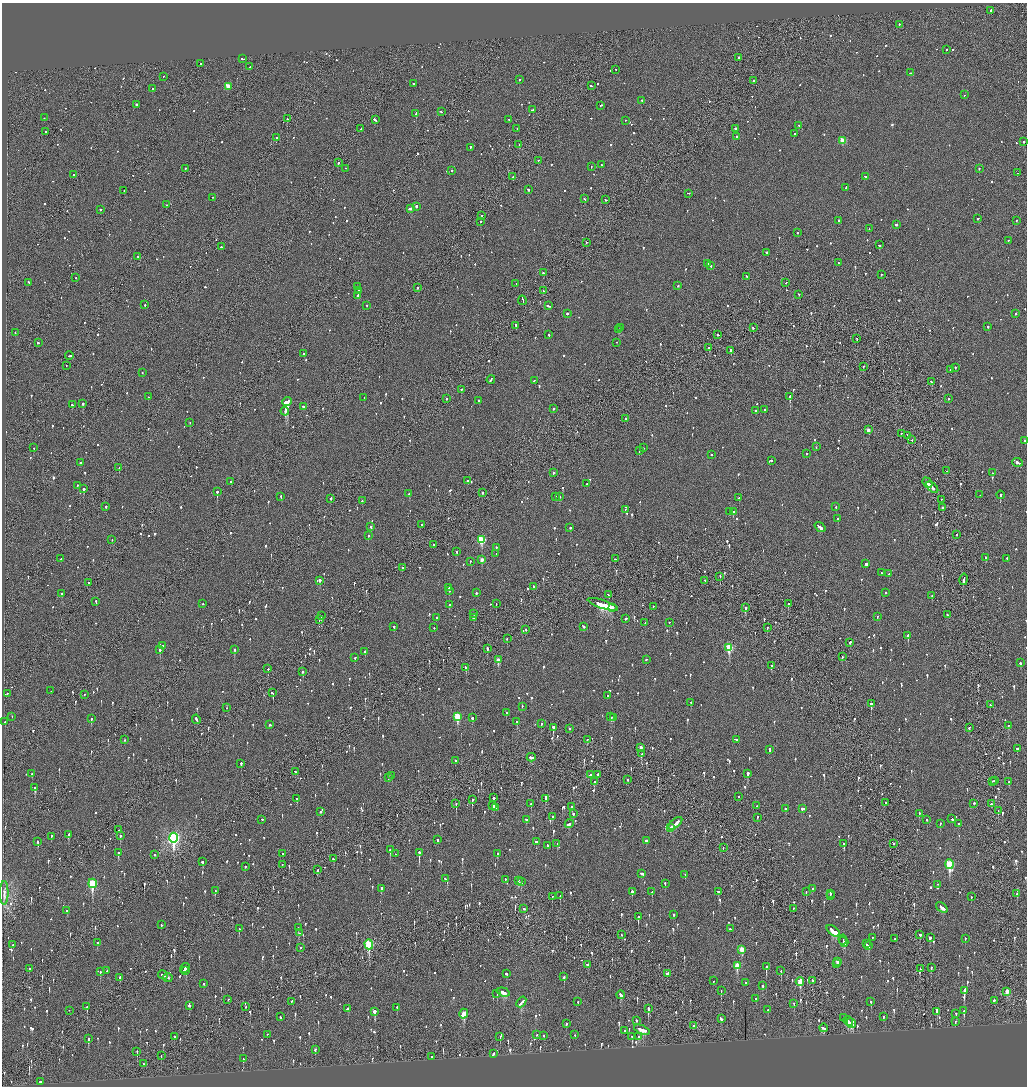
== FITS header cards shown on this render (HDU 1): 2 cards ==
NAXIS1  =                 2050
NAXIS2  =                 2168

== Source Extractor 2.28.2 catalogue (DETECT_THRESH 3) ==
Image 2050 x 2168 px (HDU 1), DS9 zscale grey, zoomed out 1/2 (1 PNG px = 2 x 2 image px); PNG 1029 x 1088 px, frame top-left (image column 2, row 2168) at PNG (2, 3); each listed source drawn as its Kron ellipse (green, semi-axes under 4 px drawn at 4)
Background -0.103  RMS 0.077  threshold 0.231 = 3 sigma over >= 5 px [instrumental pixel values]
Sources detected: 1521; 58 cannot appear on this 1/2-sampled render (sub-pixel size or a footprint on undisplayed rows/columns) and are neither listed nor drawn; of the other 1463, the 500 brightest by FLUX_AUTO listed and drawn (963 fainter detections omitted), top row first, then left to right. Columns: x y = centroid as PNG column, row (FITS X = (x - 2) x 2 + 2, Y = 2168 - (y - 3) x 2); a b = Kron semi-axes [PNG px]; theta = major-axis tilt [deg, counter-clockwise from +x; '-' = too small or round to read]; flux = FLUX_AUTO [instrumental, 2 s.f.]
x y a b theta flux
991 11 2 2 - 64
899 25 2 2 - 79
947 50 2 2 - 61
739 58 2 2 - 130
242 59 3 2 - 140
200 64 2 2 - 86
250 67 2 1 - 130
616 70 2 2 - 61
910 73 2 2 - 71
163 77 2 2 - 58
519 80 2 2 - 150
753 81 2 2 - 150
414 84 2 2 - 110
591 86 2 2 - 93
228 87 3 3 - 260
152 89 2 2 - 1900
964 95 2 2 - 64
642 101 2 2 - 130
136 105 2 2 - 420
601 106 3 2 - 77
533 110 4 1 - 160
441 112 2 2 - 95
416 114 3 2 - 7100
44 118 2 1 - 75
287 119 2 2 - 120
375 120 4 2 - 230
509 120 2 2 - 240
626 121 2 1 - 80
799 126 2 1 - 170
361 129 2 1 - 73
517 129 2 1 - 220
735 129 2 2 - 130
45 132 2 2 - 140
794 134 2 2 - 93
736 137 2 2 - 97
276 138 2 2 - 270
843 141 3 3 - 460
1024 142 2 2 - 130
519 145 2 1 - 97
470 148 2 2 - 110
538 161 2 2 - 68
338 163 2 2 - 180
601 165 2 2 - 81
591 167 2 2 - 68
186 169 2 2 - 74
346 169 2 2 - 59
979 169 2 1 - 97
452 171 2 2 - 77
1018 173 2 2 - 56
73 175 2 2 - 58
513 177 2 2 - 79
865 177 2 2 - 180
846 188 4 2 - 140
528 190 2 2 - 280
124 191 2 1 - 91
689 194 3 2 - 90
213 198 2 2 - 59
584 199 2 2 - 81
606 200 2 1 - 130
166 205 2 1 - 61
416 207 2 2 - 210
411 209 4 2 - 350
100 210 2 2 - 56
481 216 2 1 - 67
978 219 2 2 - 55
839 221 3 2 - 97
1016 221 2 2 - 79
481 222 2 2 - 64
896 225 2 2 - 230
869 229 2 1 - 58
798 233 2 2 - 55
1008 241 2 1 - 63
586 243 3 1 - 150
879 246 2 2 - 91
221 247 2 2 - 550
767 253 2 2 - 430
138 257 2 1 - 110
839 263 3 2 - 80
708 264 3 2 - 110
711 266 2 2 - 250
543 273 3 2 - 86
881 275 2 2 - 75
746 277 3 2 - 130
76 278 2 2 - 54
29 283 3 2 - 110
786 283 2 2 - 57
516 284 2 2 - 64
678 286 2 2 - 64
358 287 2 2 - 70
418 288 2 2 - 140
359 291 2 2 - 440
544 291 2 2 - 65
799 295 2 2 - 62
358 296 2 2 - 110
522 301 5 1 - 380
145 305 2 2 - 120
367 306 2 2 - 56
548 306 3 2 - 150
567 314 2 2 - 420
1016 314 2 2 - 68
516 326 2 2 - 83
988 327 2 2 - 59
620 328 2 2 - 300
753 328 2 1 - 67
618 330 2 2 - 280
15 333 2 1 - 140
549 335 2 2 - 150
718 335 2 2 - 65
857 339 2 1 - 65
38 343 2 2 - 140
617 343 2 1 - 62
709 348 2 1 - 230
731 351 2 2 - 220
303 354 2 2 - 79
69 356 4 2 - 190
66 366 2 1 - 57
863 367 2 1 - 120
955 368 2 2 - 54
951 370 2 2 - 160
142 373 2 2 - 62
491 380 4 2 - 200
534 381 2 2 - 65
931 382 3 2 - 92
461 390 2 2 - 60
148 397 2 2 - 66
790 397 2 2 - 1100
364 398 2 1 - 65
446 399 2 1 - 210
949 399 2 1 - 260
479 401 2 2 - 110
287 402 5 2 - 19000
83 404 2 2 - 210
72 405 2 2 - 79
303 407 2 2 - 78
553 409 2 2 - 83
764 410 2 2 - 160
755 411 2 2 - 120
285 412 4 3 - 160
626 419 2 2 - 73
190 423 2 2 - 270
868 430 3 2 - 120
901 434 2 1 - 85
908 436 3 2 - 160
912 440 2 1 - 82
1024 441 2 2 - 100
816 447 2 2 - 60
34 448 2 2 - 61
643 448 2 2 - 58
639 451 2 2 - 55
807 454 2 2 - 61
711 455 2 2 - 130
771 461 2 2 - 120
80 463 2 2 - 77
1018 463 5 2 - 370
119 468 2 1 - 63
946 471 2 2 - 83
553 473 2 2 - 83
992 473 2 2 - 78
468 481 2 2 - 76
230 482 2 2 - 300
927 483 6 2 -49 260
587 484 2 2 - 58
77 486 2 2 - 60
932 488 7 2 -44 260
84 489 2 2 - 470
217 492 2 2 - 400
482 493 2 2 - 110
409 494 2 2 - 180
980 495 2 2 - 58
1000 495 4 2 - 260
281 497 2 2 - 81
556 497 2 2 - 57
559 497 2 2 - 190
739 498 2 2 - 110
331 499 3 2 - 160
941 500 2 1 - 65
362 501 2 2 - 68
106 507 2 2 - 93
836 507 2 2 - 69
942 508 2 2 - 120
625 510 2 2 - 54
729 512 2 2 - 89
733 512 2 2 - 210
838 519 2 2 - 110
422 525 2 2 - 61
371 527 3 2 - 170
820 527 6 2 -38 260
570 528 2 2 - 88
957 535 2 1 - 60
368 536 2 2 - 220
112 540 2 1 - 61
481 540 3 3 - 940
434 545 2 2 - 54
496 548 2 2 - 92
456 552 2 2 - 170
496 554 2 2 - 69
986 558 2 2 - 97
61 559 2 1 - 56
615 559 2 2 - 71
1007 559 3 2 - 120
482 560 3 2 - 140
470 562 2 2 - 270
866 564 2 2 - 630
402 568 2 2 - 220
881 573 3 2 - 110
889 574 2 2 - 94
720 577 2 1 - 160
964 580 6 2 79 230
320 581 2 2 - 880
705 581 2 2 - 56
89 583 2 2 - 79
533 587 2 2 - 81
449 588 4 2 - 130
449 591 2 1 - 62
476 593 3 2 - 110
885 593 2 2 - 61
62 594 3 2 - 93
608 595 3 2 - 82
932 596 2 2 - 86
96 602 2 1 - 72
203 604 2 2 - 94
496 604 2 2 - 63
788 604 2 2 - 140
449 605 2 2 - 190
603 605 16 2 -18 6400
653 607 2 2 - 95
612 608 2 2 - 780
745 608 3 2 - 390
474 614 2 2 - 76
947 615 3 2 - 57
321 616 2 2 - 110
877 617 2 2 - 60
437 618 2 2 - 66
473 618 3 2 - 560
626 619 2 2 - 92
319 620 2 2 - 62
645 623 2 2 - 67
669 623 2 2 - 61
394 627 2 2 - 110
583 627 3 2 - 120
434 628 2 2 - 60
767 628 2 2 - 100
526 630 2 2 - 61
908 636 3 2 - 330
507 639 2 2 - 55
850 643 2 2 - 110
162 646 2 2 - 130
729 648 4 3 - 860
487 649 2 2 - 220
160 650 2 2 - 180
234 650 3 2 - 250
365 652 2 2 - 150
842 657 2 2 - 59
355 658 2 2 - 64
498 660 3 2 - 150
646 660 2 2 - 160
1020 663 2 2 - 110
771 666 2 2 - 100
466 668 3 2 - 130
268 669 3 2 - 280
303 672 2 2 - 450
51 691 2 1 - 67
272 693 3 2 - 92
7 694 2 1 - 64
84 695 2 1 - 63
608 696 2 2 - 57
691 703 2 2 - 110
871 704 3 2 - 310
990 705 2 2 - 60
522 707 2 2 - 62
227 708 2 1 - 83
506 713 2 2 - 57
12 717 2 2 - 58
458 717 4 3 - 780
610 717 3 2 - 230
472 718 3 2 - 130
614 718 4 2 - 82
91 719 2 2 - 140
196 720 5 2 - 200
5 722 2 2 - 57
517 722 2 2 - 150
541 724 3 2 - 71
270 725 3 2 - 110
1008 726 2 2 - 77
553 728 3 2 - 440
969 728 3 2 - 80
570 729 2 2 - 110
124 740 2 2 - 56
587 740 2 2 - 110
736 740 2 2 - 150
640 748 3 2 - 83
1017 749 2 2 - 260
769 750 3 2 - 110
641 754 3 2 - 69
531 758 4 2 - 200
455 761 2 2 - 92
241 764 2 2 - 140
295 772 3 2 - 86
32 774 2 2 - 150
748 774 3 2 - 290
590 775 3 2 - 68
598 775 2 2 - 60
392 776 2 2 - 120
388 778 2 2 - 100
627 780 2 2 - 83
995 781 2 1 - 54
594 782 3 2 - 130
993 782 2 1 - 64
1009 782 2 2 - 74
35 788 3 2 - 850
739 797 2 2 - 75
494 798 2 2 - 530
297 799 2 2 - 99
546 799 2 2 - 110
472 800 3 2 - 140
885 803 2 2 - 62
456 804 2 1 - 120
531 804 2 1 - 74
974 804 3 2 - 82
992 804 2 2 - 250
493 806 4 3 - 350
757 806 2 1 - 62
572 807 2 2 - 66
496 808 3 1 - 160
785 809 3 2 - 86
802 809 4 2 - 190
998 811 2 1 - 93
320 812 2 2 - 84
573 814 2 2 - 120
919 814 2 2 - 59
552 817 2 2 - 63
757 818 2 2 - 79
952 819 3 2 - 150
262 820 3 2 - 110
526 820 3 2 - 100
927 820 2 2 - 64
569 824 4 2 - 140
675 824 8 2 41 330
940 824 2 2 - 110
958 824 2 2 - 68
671 828 3 2 - 240
119 830 2 2 - 130
69 835 4 2 - 220
120 836 2 2 - 130
51 837 3 2 - 82
174 838 5 4 - 3800
437 840 2 2 - 140
646 841 2 2 - 360
38 842 3 2 - 160
537 842 3 2 - 170
557 844 2 2 - 86
844 844 2 2 - 260
893 844 2 2 - 160
548 846 3 2 - 160
723 848 2 2 - 93
390 850 2 2 - 180
118 853 3 2 - 170
419 853 4 2 - 450
283 854 2 2 - 120
395 854 2 2 - 67
497 854 3 2 - 89
154 855 2 2 - 91
333 859 3 2 - 61
202 862 3 2 - 87
282 865 2 1 - 56
950 865 5 3 - 1200
245 867 2 2 - 74
318 870 3 2 - 94
642 874 3 2 - 320
685 875 2 1 - 55
445 879 2 2 - 110
505 880 2 2 - 92
518 881 3 2 - 130
521 882 4 2 - 140
92 884 5 3 - 1300
665 884 2 2 - 130
937 885 2 1 - 96
381 889 2 2 - 520
813 889 2 2 - 160
215 891 3 2 - 62
632 892 3 2 - 140
652 892 3 2 - 60
718 892 2 2 - 67
806 892 2 2 - 140
4 893 12 3 89 110
830 894 3 2 - 110
1017 894 2 2 - 59
560 896 3 2 - 180
830 896 2 1 - 67
552 897 2 2 - 69
971 897 2 2 - 120
942 908 6 2 -38 340
524 909 3 2 - 110
794 909 2 1 - 81
67 911 2 2 - 110
673 915 2 2 - 150
638 917 4 2 - 190
161 925 3 2 - 56
298 928 2 2 - 72
239 929 2 2 - 65
730 929 2 2 - 78
833 931 8 3 -38 510
299 933 2 2 - 79
622 935 2 2 - 64
920 935 2 2 - 390
872 938 2 2 - 140
930 938 3 2 - 400
895 939 3 2 - 74
965 939 2 2 - 71
843 940 5 2 - 140
844 942 5 2 - 260
97 943 3 2 - 77
866 944 2 1 - 100
13 945 2 2 - 96
369 945 5 3 - 1100
868 946 3 3 - 160
300 948 2 2 - 120
742 950 4 3 - 290
837 962 2 2 - 110
837 964 2 2 - 170
588 965 3 2 - 170
737 966 4 3 - 370
766 967 3 2 - 270
931 968 2 2 - 120
29 969 2 2 - 80
185 969 5 2 - 200
920 969 3 1 - 74
107 971 2 2 - 57
186 971 4 2 - 110
781 971 2 1 - 86
100 972 3 2 - 62
506 974 3 2 - 210
667 974 2 2 - 410
163 975 5 2 - 200
564 977 2 2 - 140
120 978 4 2 - 210
168 978 5 2 - 180
714 981 2 2 - 75
812 981 3 2 - 93
800 982 4 2 - 340
745 983 2 2 - 360
204 984 2 2 - 55
763 986 3 2 - 160
721 991 3 2 - 85
964 991 4 2 - 380
503 992 6 3 -17 250
1007 992 3 2 - 190
497 994 2 1 - 74
621 995 4 2 - 150
756 999 2 2 - 84
228 1000 2 2 - 350
994 1001 2 2 - 730
292 1002 2 2 - 55
521 1002 6 3 51 420
578 1002 2 2 - 77
871 1002 3 2 - 85
794 1004 2 1 - 89
189 1006 3 2 - 77
87 1007 3 2 - 120
246 1007 2 2 - 110
397 1008 2 2 - 69
348 1009 3 2 - 250
648 1009 3 2 - 770
768 1010 2 2 - 69
69 1011 2 1 - 60
964 1011 3 2 - 190
375 1012 3 2 - 1500
937 1012 3 2 - 89
464 1014 5 3 - 410
956 1014 2 2 - 74
280 1017 2 2 - 74
883 1017 3 2 - 77
844 1018 4 2 - 93
721 1019 3 2 - 160
636 1021 2 2 - 60
848 1021 5 3 - 300
955 1022 3 2 - 79
566 1024 3 2 - 70
851 1024 5 3 - 300
693 1026 2 2 - 79
823 1028 4 2 - 170
642 1030 8 3 -23 350
624 1031 2 2 - 65
267 1035 2 1 - 56
536 1035 2 2 - 110
575 1035 2 2 - 58
544 1036 2 2 - 110
174 1037 2 2 - 110
500 1037 3 2 - 69
632 1037 4 2 - 88
639 1037 4 2 - 59
88 1039 4 2 - 140
315 1050 2 2 - 80
137 1052 3 2 - 61
493 1054 2 2 - 340
161 1056 2 1 - 63
432 1057 2 1 - 88
243 1059 3 2 - 85
143 1064 2 1 - 67
40 1082 2 2 - 210
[963 fainter detections neither listed nor drawn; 58 sub-pixel or undisplayed-footprint detections neither listed nor drawn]